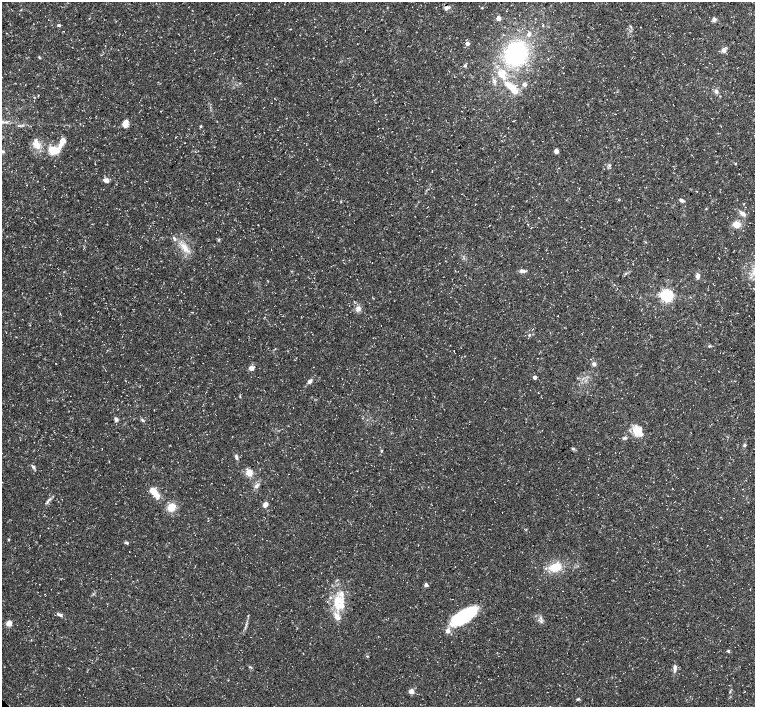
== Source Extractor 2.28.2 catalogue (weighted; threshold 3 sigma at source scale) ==
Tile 10 of 4 x 4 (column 2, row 3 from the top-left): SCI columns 1507-3011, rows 1566-2974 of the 6028 x 6015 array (HDU 1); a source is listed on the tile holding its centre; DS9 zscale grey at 2 x 2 block average (1 PNG px = mean of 2 x 2 image px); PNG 757 x 709 px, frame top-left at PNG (2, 2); no overlay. Shown black and unused: <1% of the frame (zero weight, under 3 of 5 exposures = <1% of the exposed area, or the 3 px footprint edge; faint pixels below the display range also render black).
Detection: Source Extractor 2.28.2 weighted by HDU 2 'WHT'; one run over the whole footprint, this tile lists its part. Background 0.0424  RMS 0.0026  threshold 0.0117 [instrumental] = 3 sigma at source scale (4.5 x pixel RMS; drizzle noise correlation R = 1.50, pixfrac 1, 0.0396/0.0396 arcsec/px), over >= 5 px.
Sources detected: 95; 1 coinciding with a brighter row at this scale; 12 inside a brighter listed object's ellipse — not listed separately; the other 82 listed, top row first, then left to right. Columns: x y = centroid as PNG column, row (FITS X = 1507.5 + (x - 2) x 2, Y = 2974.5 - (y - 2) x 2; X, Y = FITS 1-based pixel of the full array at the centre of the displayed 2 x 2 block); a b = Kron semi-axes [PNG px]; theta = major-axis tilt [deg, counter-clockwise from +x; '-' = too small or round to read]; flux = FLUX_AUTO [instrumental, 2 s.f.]
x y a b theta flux
446 8 6 5 - 1.6
482 8 3 2 - 0.38
498 18 3 3 - 5.1
714 19 6 5 - 1.5
59 25 4 3 - 0.9
543 26 3 2 - 0.3
63 31 2 2 - 0.21
529 34 5 5 - 1.8
467 43 3 3 - 2.4
724 50 7 6 - 2.1
516 54 19 17 37 71
39 57 4 2 - 0.47
465 65 4 4 - 0.74
501 74 14 11 -53 11
240 83 2 2 - 0.38
525 84 5 5 - 1.7
716 91 5 4 - 1.4
515 92 8 6 -16 3
38 95 2 2 - 0.32
615 114 2 2 - 0.21
513 121 2 2 - 1.1
125 123 8 5 72 4.5
19 126 5 2 - 0.63
200 126 3 3 - 0.63
264 132 2 2 - 0.17
63 140 6 5 - 3.9
36 145 14 8 -36 5.3
54 150 11 8 -1 12
3 151 4 2 - 0.51
556 151 5 4 - 2.1
609 165 5 3 - 0.83
106 180 6 4 -14 2.8
681 200 5 3 - 1.5
743 204 3 2 - 0.39
743 214 7 5 -30 2.5
737 224 7 6 - 5.5
174 237 4 3 - 0.86
646 242 3 2 - 0.36
185 248 8 6 86 3.8
523 271 8 4 -23 1.9
698 276 5 4 - 2.4
666 295 4 4 - 150
358 309 7 6 - 2.6
529 335 3 2 - 0.51
709 346 5 3 - 0.71
454 351 2 2 - 0.2
594 364 5 4 - 1.6
251 368 5 4 - 3.1
535 377 3 3 - 2.7
310 381 5 4 - 2
538 392 2 2 - 0.2
240 397 4 2 - 0.44
116 419 5 4 - 1.3
143 420 5 3 - 0.92
639 430 13 11 47 8.3
625 438 5 4 - 1
745 445 5 3 - 0.77
573 449 4 3 - 0.86
381 451 4 2 - 0.47
236 457 6 3 -81 1.4
33 467 6 3 -48 1.4
249 473 7 6 - 5.1
256 486 4 4 - 1.2
672 488 2 2 - 0.21
155 493 15 6 -60 6.8
47 502 5 3 - 1
265 504 5 4 - 3.6
171 507 5 5 - 13
9 539 3 2 - 0.58
126 543 5 3 - 1.1
555 567 12 8 11 12
426 585 4 4 - 1.6
337 602 16 9 -79 11
60 615 9 4 -20 1.6
464 616 29 11 32 40
9 623 3 3 - 16
728 651 4 3 - 0.63
367 656 3 2 - 0.48
250 667 4 2 - 0.55
675 668 9 4 -88 2.2
411 691 3 3 - 9.8
578 699 4 3 - 0.68
Diffuse or blended objects may show on this block-average render without a row.